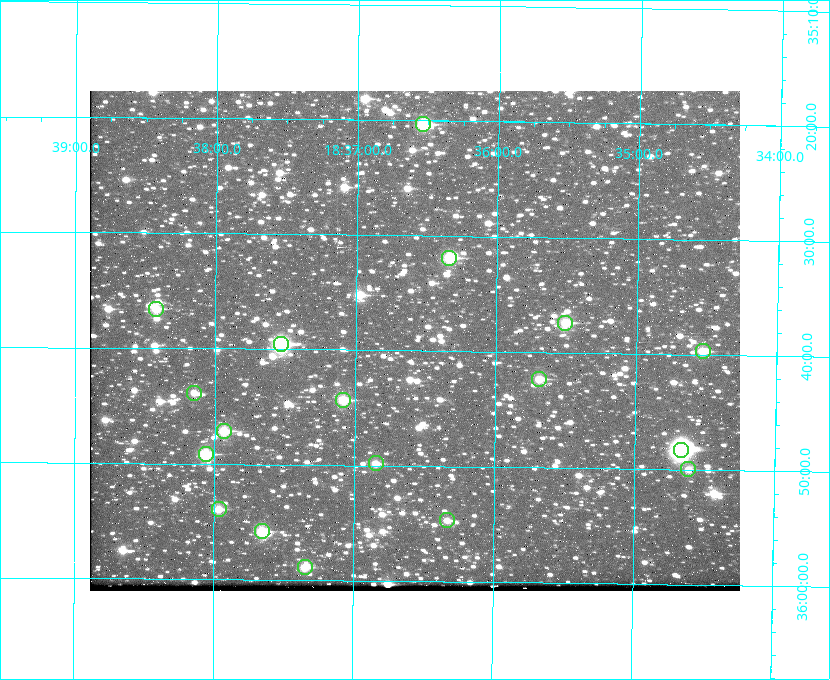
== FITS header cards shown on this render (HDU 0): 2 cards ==
NAXIS1  =                  650 / Width of table row in bytes
NAXIS2  =                  500 / Number of rows in table

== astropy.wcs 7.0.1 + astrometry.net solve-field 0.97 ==
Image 650 x 500 px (HDU 0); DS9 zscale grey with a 90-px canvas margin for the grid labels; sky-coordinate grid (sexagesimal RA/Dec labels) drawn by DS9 from the SOLVED WCS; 18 Tycho-2 reference stars matched to detected sources circled (green)
Header WCS: none
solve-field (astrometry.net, Tycho-2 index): SOLVED blind (the file carries no WCS)
Solved WCS: RA---TAN-SIP/DEC--TAN-SIP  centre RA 18:36:35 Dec +35:39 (279.14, +35.65 deg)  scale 5.21 arcsec/px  FOV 56.4' x 43.4'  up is +179 deg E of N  parity flipped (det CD > 0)
(file carries no celestial WCS; the grid is the blind solution)
Tycho-2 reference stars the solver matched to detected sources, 18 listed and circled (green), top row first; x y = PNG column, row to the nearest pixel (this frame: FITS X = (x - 90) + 1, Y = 500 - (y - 91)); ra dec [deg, ICRS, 3 dp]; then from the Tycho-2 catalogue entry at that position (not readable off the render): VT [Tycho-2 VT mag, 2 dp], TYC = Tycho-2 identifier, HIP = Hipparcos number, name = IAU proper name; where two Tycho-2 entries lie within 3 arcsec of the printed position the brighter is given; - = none
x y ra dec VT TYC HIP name
423 124 279.134 +35.339 9.91 2645-980-1 - -
449 258 279.085 +35.532 9.84 2645-710-1 - -
156 309 279.606 +35.610 10.50 2645-565-1 - -
565 323 278.877 +35.623 10.37 2632-1282-1 - -
281 344 279.382 +35.660 8.88 2649-136-1 91311 -
703 351 278.632 +35.662 10.68 2636-195-1 - -
539 379 278.922 +35.705 10.37 2636-96-1 - -
194 393 279.537 +35.731 11.00 2649-31-1 - -
343 400 279.271 +35.739 10.27 2649-22-1 - -
224 431 279.483 +35.786 9.96 2649-1276-1 - -
681 450 278.667 +35.805 7.78 2636-68-1 91080 -
206 454 279.516 +35.819 10.07 2649-1464-1 - -
376 463 279.212 +35.831 10.99 2649-1529-1 - -
688 469 278.654 +35.833 11.29 2636-133-1 - -
219 509 279.492 +35.899 10.86 2649-1492-1 - -
447 520 279.083 +35.912 11.42 2649-1448-1 - -
262 531 279.414 +35.931 10.32 2649-1381-1 - -
305 567 279.337 +35.982 10.50 2649-1232-1 - -